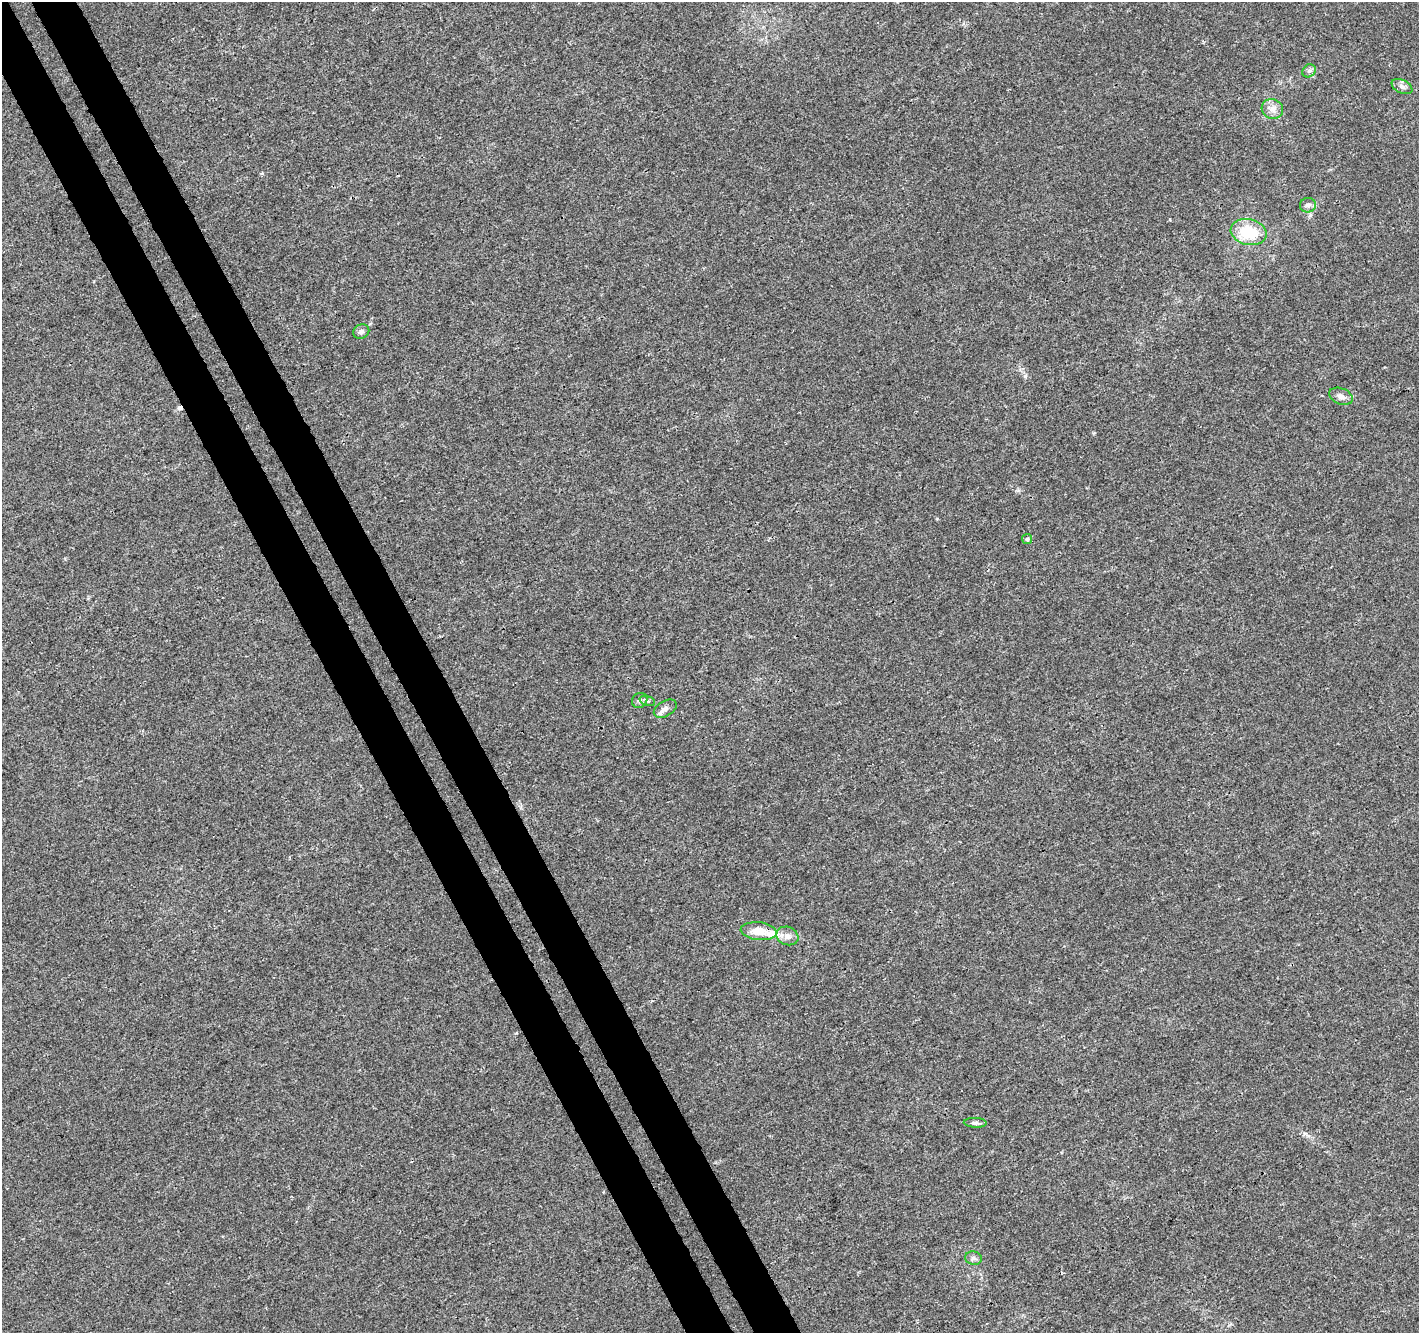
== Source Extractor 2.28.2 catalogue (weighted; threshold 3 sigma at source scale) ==
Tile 11 of 4 x 4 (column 3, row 3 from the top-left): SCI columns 2888-4304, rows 1454-2784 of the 5779 x 5626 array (HDU 1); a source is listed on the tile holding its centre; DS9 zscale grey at full resolution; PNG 1421 x 1335 px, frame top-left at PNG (2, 2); each listed source drawn as its Kron ellipse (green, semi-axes under 4 px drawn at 4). Shown black and unused: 6% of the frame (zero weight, under 3 of 4 exposures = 5% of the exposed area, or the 3 px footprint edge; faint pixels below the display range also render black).
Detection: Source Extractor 2.28.2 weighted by HDU 2 'WHT'; one run over the whole footprint, this tile lists its part. Background 0.00687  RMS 0.0026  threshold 0.0118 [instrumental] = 3 sigma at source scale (4.5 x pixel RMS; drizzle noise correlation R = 1.50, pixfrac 1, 0.0396/0.0396 arcsec/px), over >= 5 px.
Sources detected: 17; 1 cosmic-ray / hot-pixel residue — neither listed nor drawn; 1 inside a brighter listed object's ellipse — not listed separately; the other 15 listed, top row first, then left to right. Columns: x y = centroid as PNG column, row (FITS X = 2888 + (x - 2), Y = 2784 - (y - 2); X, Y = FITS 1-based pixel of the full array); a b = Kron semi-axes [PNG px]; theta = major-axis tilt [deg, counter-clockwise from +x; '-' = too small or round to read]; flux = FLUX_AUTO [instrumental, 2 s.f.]
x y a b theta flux
1309 71 7 6 - 0.69
1402 87 11 6 -26 0.97
1272 109 11 9 -25 1.8
1308 205 8 7 - 0.96
1249 232 18 12 -13 9.7
361 331 8 7 - 0.82
1341 396 12 8 -20 1.4
1027 539 5 5 - 0.46
640 700 8 7 - 0.87
647 701 8 5 -17 0.55
665 709 12 7 30 1.5
759 931 18 9 -6 3.6
787 936 11 9 -22 1.6
975 1123 11 5 -2 0.7
973 1258 8 6 -11 0.73
Unlisted compact peaks at least as high as the median listed source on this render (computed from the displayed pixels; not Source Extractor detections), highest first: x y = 1025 376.